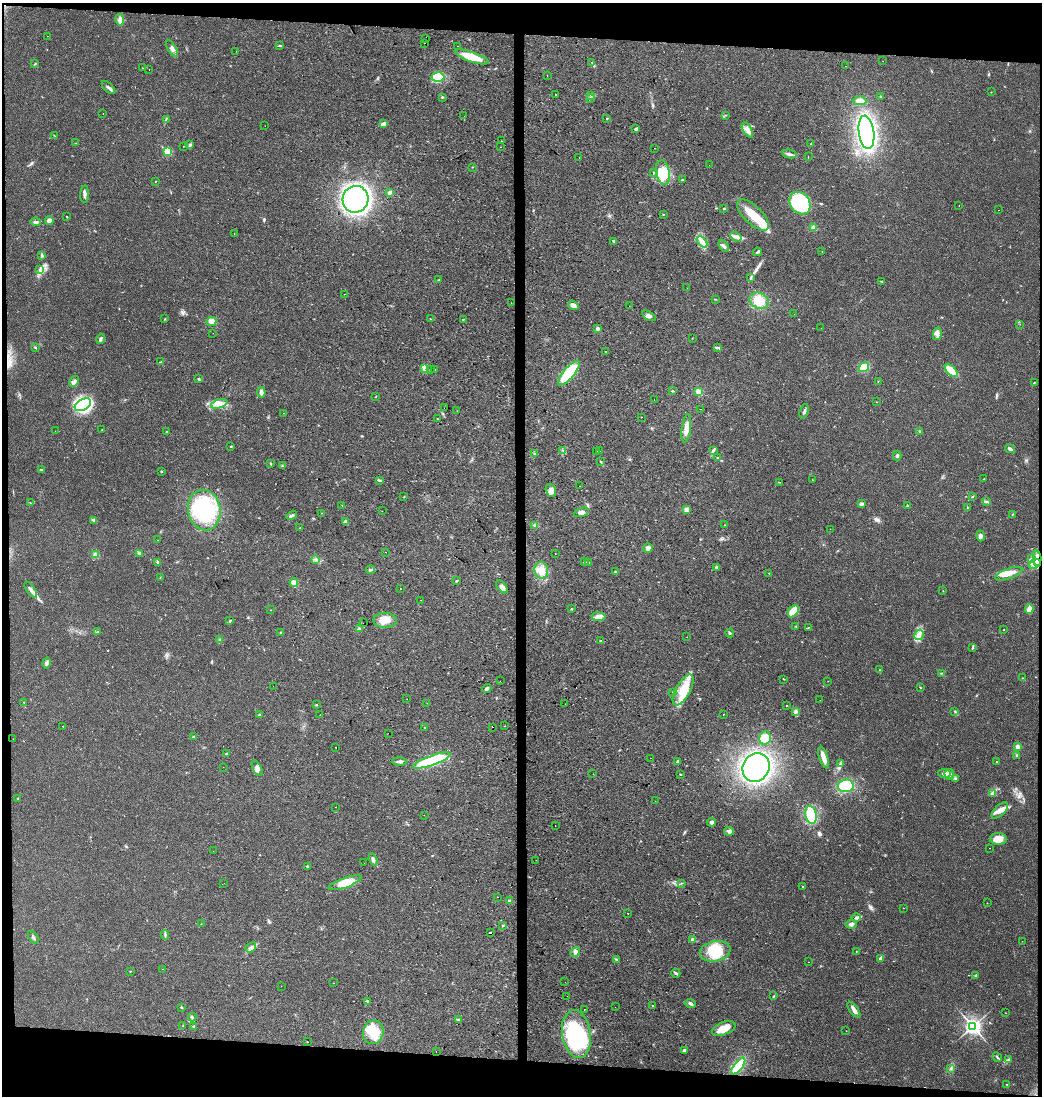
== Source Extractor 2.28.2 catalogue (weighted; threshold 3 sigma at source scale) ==
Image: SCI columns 239-4398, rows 1-4373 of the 4626 x 4380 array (HDU 1 of 3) = the unmasked area's bounding box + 8 px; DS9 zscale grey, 4 x 4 block average (1 PNG px = mean of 4 x 4 image px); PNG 1044 x 1098 px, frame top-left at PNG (2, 3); each listed source drawn as its Kron ellipse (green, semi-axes under 4 px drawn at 4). Shown black and unused: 8% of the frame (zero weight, under 2 of 3 exposures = <1% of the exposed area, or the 3 px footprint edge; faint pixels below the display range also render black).
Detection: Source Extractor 2.28.2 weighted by HDU 2 'WHT'. Background 0.0439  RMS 0.0058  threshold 0.0263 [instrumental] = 3 sigma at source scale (4.5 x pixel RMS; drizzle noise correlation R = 1.50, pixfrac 1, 0.0396/0.0396 arcsec/px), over >= 5 px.
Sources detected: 388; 3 inside a brighter object's white glare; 16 cosmic-ray / hot-pixel residue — neither listed nor drawn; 1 coinciding with a brighter row at this scale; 19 inside a brighter listed object's ellipse — not listed separately; the other 349 listed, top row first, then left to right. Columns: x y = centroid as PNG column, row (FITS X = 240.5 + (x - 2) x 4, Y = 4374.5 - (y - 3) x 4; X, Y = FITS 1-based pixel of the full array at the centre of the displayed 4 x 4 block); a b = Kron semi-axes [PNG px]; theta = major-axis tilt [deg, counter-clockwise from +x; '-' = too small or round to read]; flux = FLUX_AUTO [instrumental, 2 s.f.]
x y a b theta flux
120 20 6 4 -82 12
47 36 2 2 - 0.69
425 39 2 2 - 1.1
425 43 2 2 - 5.9
279 46 3 2 - 3.3
458 46 2 2 - 2.1
172 48 9 3 -60 11
236 51 2 2 - 3.2
472 57 18 5 -19 72
883 61 2 2 - 0.61
592 62 2 2 - 1.6
35 64 3 2 - 2.3
846 66 2 2 - 0.98
142 68 2 2 - 1
149 69 2 2 - 1.8
547 76 2 2 - 0.92
438 77 6 5 - 28
108 88 8 2 -43 9.6
991 92 2 2 - 1.3
555 94 2 2 - 1
590 95 3 2 - 3.4
443 97 2 2 - 1.4
880 97 3 2 - 3.2
590 98 3 2 - 3.4
860 101 7 4 -1 15
103 113 2 2 - 0.67
726 115 2 2 - 1.1
464 116 2 2 - 1
607 118 2 2 - 2.7
166 119 3 2 - 2
383 124 4 2 - 13
265 126 2 2 - 0.56
636 129 3 3 - 6.2
747 130 8 4 -60 20
866 132 17 7 -82 770
55 136 2 2 - 0.8
501 141 2 2 - 1.3
76 143 2 2 - 0.92
811 144 2 2 - 1.6
190 145 3 3 - 6.2
183 146 2 2 - 1.4
501 147 2 2 - 2.6
654 148 2 2 - 1.3
168 151 2 2 - 150
789 154 7 3 -13 9.3
579 157 2 2 - 1.6
808 157 2 2 - 0.7
709 165 2 2 - 0.45
472 167 2 2 - 1.3
654 172 3 2 - 3.3
663 172 13 7 -78 60
682 180 2 2 - 3.3
156 181 2 2 - 1
390 192 3 3 - 7.9
85 194 8 3 89 9.8
355 199 13 13 - 1000
800 203 12 9 -52 330
959 206 2 2 - 1
724 208 3 2 - 2.3
998 210 2 2 - 2
663 214 2 2 - 1.5
753 215 20 9 -45 99
67 217 3 2 - 1.7
49 220 4 3 - 17
36 222 5 3 - 7.8
814 228 2 2 - 100
234 233 2 2 - 2.7
736 237 6 3 -32 13
613 241 3 2 - 3.2
702 242 6 4 -48 18
724 246 7 2 -54 8.9
822 251 2 2 - 0.84
757 252 4 2 - 6.2
42 255 3 2 - 4.2
39 270 2 2 - 1.4
750 278 2 2 - 1.8
439 280 2 2 - 5.2
881 281 3 2 - 3
687 288 2 2 - 0.68
344 294 2 2 - 5
715 299 3 2 - 1.7
759 301 10 7 -21 56
511 303 2 2 - 0.5
573 305 5 3 - 16
629 306 2 2 - 1.6
794 314 2 2 - 1
649 316 7 4 -32 12
165 319 2 2 - 1.8
430 319 2 2 - 1.4
463 319 2 2 - 2.9
211 321 5 4 - 21
1020 324 2 2 - 0.64
821 328 2 2 - 0.58
597 329 2 2 - 30
213 333 2 2 - 1.9
937 334 6 3 78 11
692 338 2 2 - 0.93
101 339 5 2 - 7.3
35 347 3 2 - 2.4
718 348 2 2 - 2.5
605 351 2 2 - 1.7
161 362 3 2 - 6.3
864 367 5 4 - 53
424 369 2 2 - 3
435 369 2 2 - 0.75
430 370 2 2 - 1.1
951 371 8 4 -42 75
569 373 15 5 50 180
198 379 3 2 - 2.2
74 381 6 3 55 11
878 381 2 2 - 1.1
1034 382 2 2 - 1
672 391 3 2 - 2.6
261 392 5 3 - 9.8
699 392 4 3 - 19
376 397 3 2 - 1.4
654 399 2 2 - 2.9
876 402 2 2 - 0.96
219 404 8 4 18 22
83 405 9 5 30 230
444 408 2 2 - 1.3
700 409 2 2 - 13
457 411 2 2 - 4.1
804 411 8 2 74 8.5
283 413 2 2 - 0.7
641 417 2 2 - 1.2
438 419 2 2 - 1.8
686 428 14 4 82 31
102 430 2 2 - 1.2
55 431 2 2 - 0.52
920 431 4 2 - 3.4
167 432 2 2 - 4
231 446 2 2 - 2.8
1010 449 5 3 - 7.4
563 450 2 2 - 2.5
713 450 3 2 - 2.4
599 451 2 2 - 3
597 452 2 2 - 1
534 454 3 2 - 2.4
897 455 5 2 - 5.4
717 458 2 2 - 3.1
600 462 2 2 - 1.4
271 464 2 2 - 2.2
282 466 3 2 - 2.6
41 469 2 2 - 1.4
161 471 2 2 - 2.5
984 479 2 2 - 1.6
380 480 4 2 - 5.1
812 480 2 2 - 1.2
779 482 2 2 - 1.4
579 486 2 2 - 0.82
551 490 7 5 -71 23
973 496 3 2 - 1.6
404 497 2 2 - 1.5
986 501 4 2 - 4.6
31 503 2 2 - 1.1
861 504 4 3 - 7.9
342 506 2 2 - 1
907 506 4 2 - 4.7
967 508 3 2 - 3.7
204 510 20 16 -78 220
686 510 3 3 - 22
382 511 2 2 - 1.4
581 512 8 4 19 14
321 513 2 2 - 0.75
1013 514 3 2 - 1.2
292 515 5 3 - 7
94 520 4 3 - 8.4
345 522 4 3 - 7.1
535 525 4 3 - 6.9
725 525 2 2 - 1.1
300 528 2 2 - 1
830 529 2 2 - 0.68
981 536 5 3 - 10
157 540 2 2 - 1.5
648 548 5 4 - 14
386 552 2 2 - 0.5
139 553 4 3 - 8.4
95 554 4 3 - 6.6
555 554 2 2 - 0.7
316 559 2 2 - 2.8
1031 559 4 3 - 7.2
1037 559 8 3 -86 23
158 562 3 2 - 4.2
584 562 3 2 - 2.8
588 562 3 2 - 4
1035 564 6 3 20 16
717 567 3 2 - 4
370 570 4 2 - 6.6
541 570 8 7 - 33
615 572 3 2 - 4.2
769 573 2 2 - 1.9
1009 574 14 5 20 30
160 577 2 2 - 1.3
457 581 2 2 - 2.2
294 582 4 3 - 16
502 587 8 3 -52 12
400 589 2 2 - 8.9
31 590 9 3 -55 14
943 591 2 2 - 1.1
420 600 2 2 - 2.8
571 609 2 2 - 2.3
1029 609 5 3 - 38
271 610 2 2 - 1.7
793 611 7 4 50 52
598 617 7 4 -9 15
385 620 11 7 0 44
230 621 3 2 - 2.5
363 623 2 2 - 3.8
796 627 2 2 - 1.9
808 627 3 2 - 2.4
359 629 3 3 - 5.6
1004 630 2 2 - 1.7
98 632 2 2 - 9.2
281 633 3 2 - 2.5
730 633 4 2 - 3.5
919 635 5 2 - 9.4
687 637 2 2 - 1.4
220 640 2 2 - 3.5
600 640 3 2 - 2.9
973 648 3 2 - 3.4
46 663 5 3 - 8.2
879 670 2 2 - 1.3
942 673 3 2 - 1.8
1023 678 2 2 - 2.1
784 679 2 2 - 1.2
500 681 2 2 - 0.96
828 681 2 2 - 1.1
273 686 2 2 - 0.48
920 688 3 2 - 2.1
487 689 5 2 - 8.2
683 690 17 7 62 69
673 692 2 2 - 6.8
407 699 2 2 - 0.87
820 700 2 2 - 0.89
24 702 2 2 - 1.1
427 703 2 2 - 0.72
565 704 2 2 - 4.3
316 705 2 2 - 3.4
786 705 2 2 - 1.1
796 711 3 2 - 3.4
955 711 2 2 - 2.6
723 714 2 2 - 2.2
259 715 2 2 - 14
320 715 2 2 - 1.5
63 726 2 2 - 1.9
505 726 2 2 - 1
492 727 2 2 - 6.1
424 728 2 2 - 1.2
388 733 2 2 - 2.6
193 737 3 2 - 5.6
765 738 7 5 78 66
13 739 2 2 - 0.76
1018 747 3 3 - 12
336 748 2 2 - 2.7
227 753 3 2 - 3.2
1017 755 3 3 - 4.7
824 757 11 4 -72 25
650 758 2 2 - 1.9
399 761 7 3 -4 10
432 761 20 5 19 230
678 761 3 3 - 7.8
996 761 2 2 - 1.7
840 764 2 2 - 2.3
223 767 2 2 - 1.8
756 767 15 13 56 790
257 768 8 4 -63 15
944 773 6 4 -6 13
593 774 2 2 - 1.1
949 774 5 4 - 14
681 775 2 2 - 1.7
955 778 4 2 - 2.6
846 786 8 6 6 130
992 793 3 2 - 5.5
17 798 3 2 - 2.5
655 801 2 2 - 0.78
336 807 2 2 - 0.92
1000 810 10 5 44 22
424 815 2 2 - 0.77
811 815 9 5 -78 140
711 822 4 3 - 8.9
555 826 2 2 - 0.74
729 831 5 3 - 10
998 839 8 6 -3 41
989 848 2 2 - 1.7
213 851 2 2 - 1.3
373 859 6 3 -70 9.3
536 860 2 2 - 0.7
364 863 2 2 - 1.6
307 866 2 2 - 3.5
224 883 2 2 - 2
345 883 17 5 20 45
682 883 2 2 - 1.7
802 886 2 2 - 1.8
497 897 2 2 - 8.7
510 901 2 2 - 29
987 903 2 2 - 1.1
903 908 2 2 - 0.68
628 913 2 2 - 0.8
856 917 5 3 - 10
201 924 2 2 - 0.91
851 924 6 4 10 8.7
503 926 2 2 - 2.5
490 932 2 2 - 13
165 935 5 2 - 4.1
33 937 7 2 -55 5.4
692 939 2 2 - 15
1022 941 2 2 - 1.3
251 947 6 2 38 9
715 951 15 10 12 86
856 951 2 2 - 0.86
575 952 5 4 - 8.7
881 958 3 2 - 12
616 960 3 2 - 4.5
808 962 2 2 - 0.7
163 969 2 2 - 0.9
130 971 2 2 - 1.4
676 973 4 2 - 5.8
976 975 2 2 - 4
565 982 2 2 - 0.73
333 983 2 2 - 0.86
281 986 2 2 - 0.59
567 996 2 2 - 0.52
774 996 2 2 - 1.6
367 1001 3 2 - 3.9
690 1003 6 3 -26 8.1
652 1006 2 2 - 4.2
181 1007 2 2 - 2.8
615 1007 2 2 - 0.6
584 1009 2 2 - 2.1
854 1010 9 3 -55 17
1006 1013 2 2 - 0.7
192 1017 4 2 - 5.3
458 1019 2 2 - 18
183 1025 3 2 - 2
193 1026 2 2 - 2
973 1026 3 3 - 1700
724 1028 12 6 21 49
846 1031 2 2 - 0.65
373 1032 12 10 73 69
576 1034 24 14 -81 320
307 1042 2 2 - 0.99
684 1050 3 3 - 4.8
436 1051 2 2 - 0.74
997 1057 5 2 - 3.4
1009 1059 4 3 - 6.1
738 1066 10 3 52 150
951 1068 4 2 - 2.8
1007 1084 3 2 - 1.7
Overlapping masked pixels (flux is a lower limit): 1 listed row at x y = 1037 559
Diffuse or blended objects may show on this block-average render without a row.